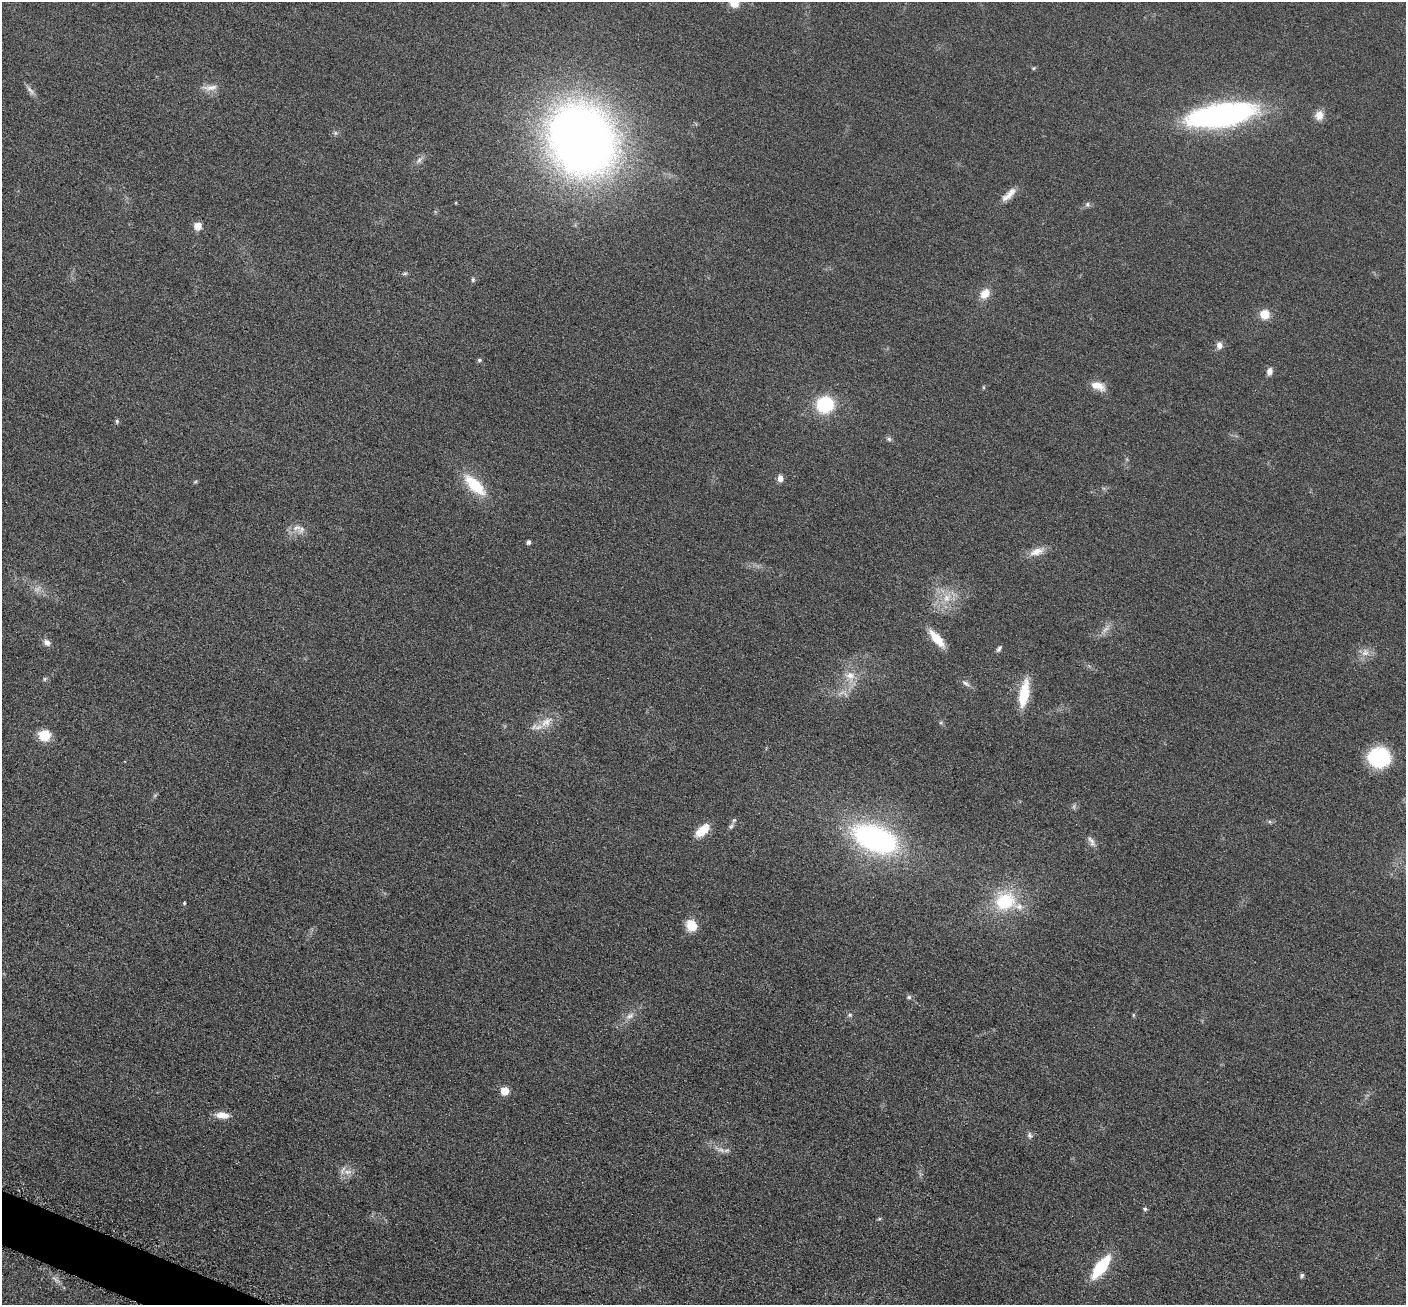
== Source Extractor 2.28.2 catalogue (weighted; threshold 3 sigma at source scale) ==
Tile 7 of 4 x 4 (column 3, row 2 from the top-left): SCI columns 2823-4226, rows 2759-4061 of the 5650 x 5662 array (HDU 1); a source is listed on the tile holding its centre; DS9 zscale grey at full resolution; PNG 1408 x 1307 px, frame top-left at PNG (2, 2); no overlay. Shown black and unused: <1% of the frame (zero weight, under 3 of 6 exposures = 2% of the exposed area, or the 3 px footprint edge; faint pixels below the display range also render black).
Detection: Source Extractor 2.28.2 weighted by HDU 2 'WHT'; one run over the whole footprint, this tile lists its part. Background 0.0814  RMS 0.0096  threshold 0.0393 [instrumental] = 3 sigma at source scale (4.09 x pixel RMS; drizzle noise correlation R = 1.36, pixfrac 0.8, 0.05/0.05 arcsec/px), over >= 5 px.
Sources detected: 67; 1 too faint to see at this stretch — not listed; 2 inside a brighter listed object's ellipse — not listed separately; the other 64 listed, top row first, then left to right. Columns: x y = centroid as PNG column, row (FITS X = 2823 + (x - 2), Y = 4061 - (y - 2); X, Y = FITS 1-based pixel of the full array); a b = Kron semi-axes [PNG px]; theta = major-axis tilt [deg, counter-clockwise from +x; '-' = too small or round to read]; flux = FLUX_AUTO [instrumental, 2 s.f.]
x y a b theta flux
734 4 9 7 -16 8.9
1034 68 5 4 - 1
210 88 22 8 4 7.5
30 91 17 5 -47 3.9
1222 115 56 18 9 290
1319 115 11 10 - 8
335 133 6 6 - 1.8
582 140 54 47 -59 990
419 160 12 5 53 3.4
1009 195 24 8 44 8.6
1088 204 7 6 - 2.3
197 226 9 9 - 7.5
405 273 7 4 17 1.5
473 280 6 5 - 1.5
985 294 11 8 50 12
1265 314 6 6 - 26
1219 345 9 7 -87 4.8
479 360 6 5 - 1.5
1269 371 9 6 80 4.5
1098 386 19 9 -21 10
825 404 15 14 - 49
117 421 7 5 -70 1.4
889 439 7 6 - 1.9
780 478 8 6 -88 4.9
195 482 6 4 19 1.1
475 485 32 12 -44 34
296 528 13 8 12 7.1
528 542 4 4 - 2.7
1037 551 20 9 20 9.9
947 598 13 10 56 12
1105 629 12 6 48 4.7
937 638 26 9 -49 17
47 642 10 8 -39 4.3
999 649 8 5 59 2.2
1365 653 11 10 - 6.9
850 676 14 11 -10 11
45 679 6 5 - 1.5
965 683 12 5 -36 3.5
1024 694 33 11 81 28
546 722 20 11 41 13
45 735 6 6 - 69
1379 757 19 17 -3 73
1074 806 8 4 90 1.7
731 826 9 6 59 2.3
702 830 18 9 42 18
875 838 34 18 -22 270
1091 841 16 7 -60 4.6
1005 901 23 20 25 51
184 903 4 4 - 1
691 925 11 10 - 19
909 997 6 5 - 1.8
849 1015 7 5 0 1.7
1133 1015 6 4 -89 1
630 1016 13 7 30 5.5
505 1091 5 5 - 28
222 1115 18 8 -7 9.3
1029 1135 9 6 -78 2.6
720 1149 21 5 -23 5.8
347 1172 13 7 -1 5.9
1145 1209 5 5 - 1.4
879 1219 6 3 18 1.1
1101 1267 21 8 53 53
1302 1275 6 5 - 1.8
56 1279 16 4 -36 3.5
Isophote crosses this tile's border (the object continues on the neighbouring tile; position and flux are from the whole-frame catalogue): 1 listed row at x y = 734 4